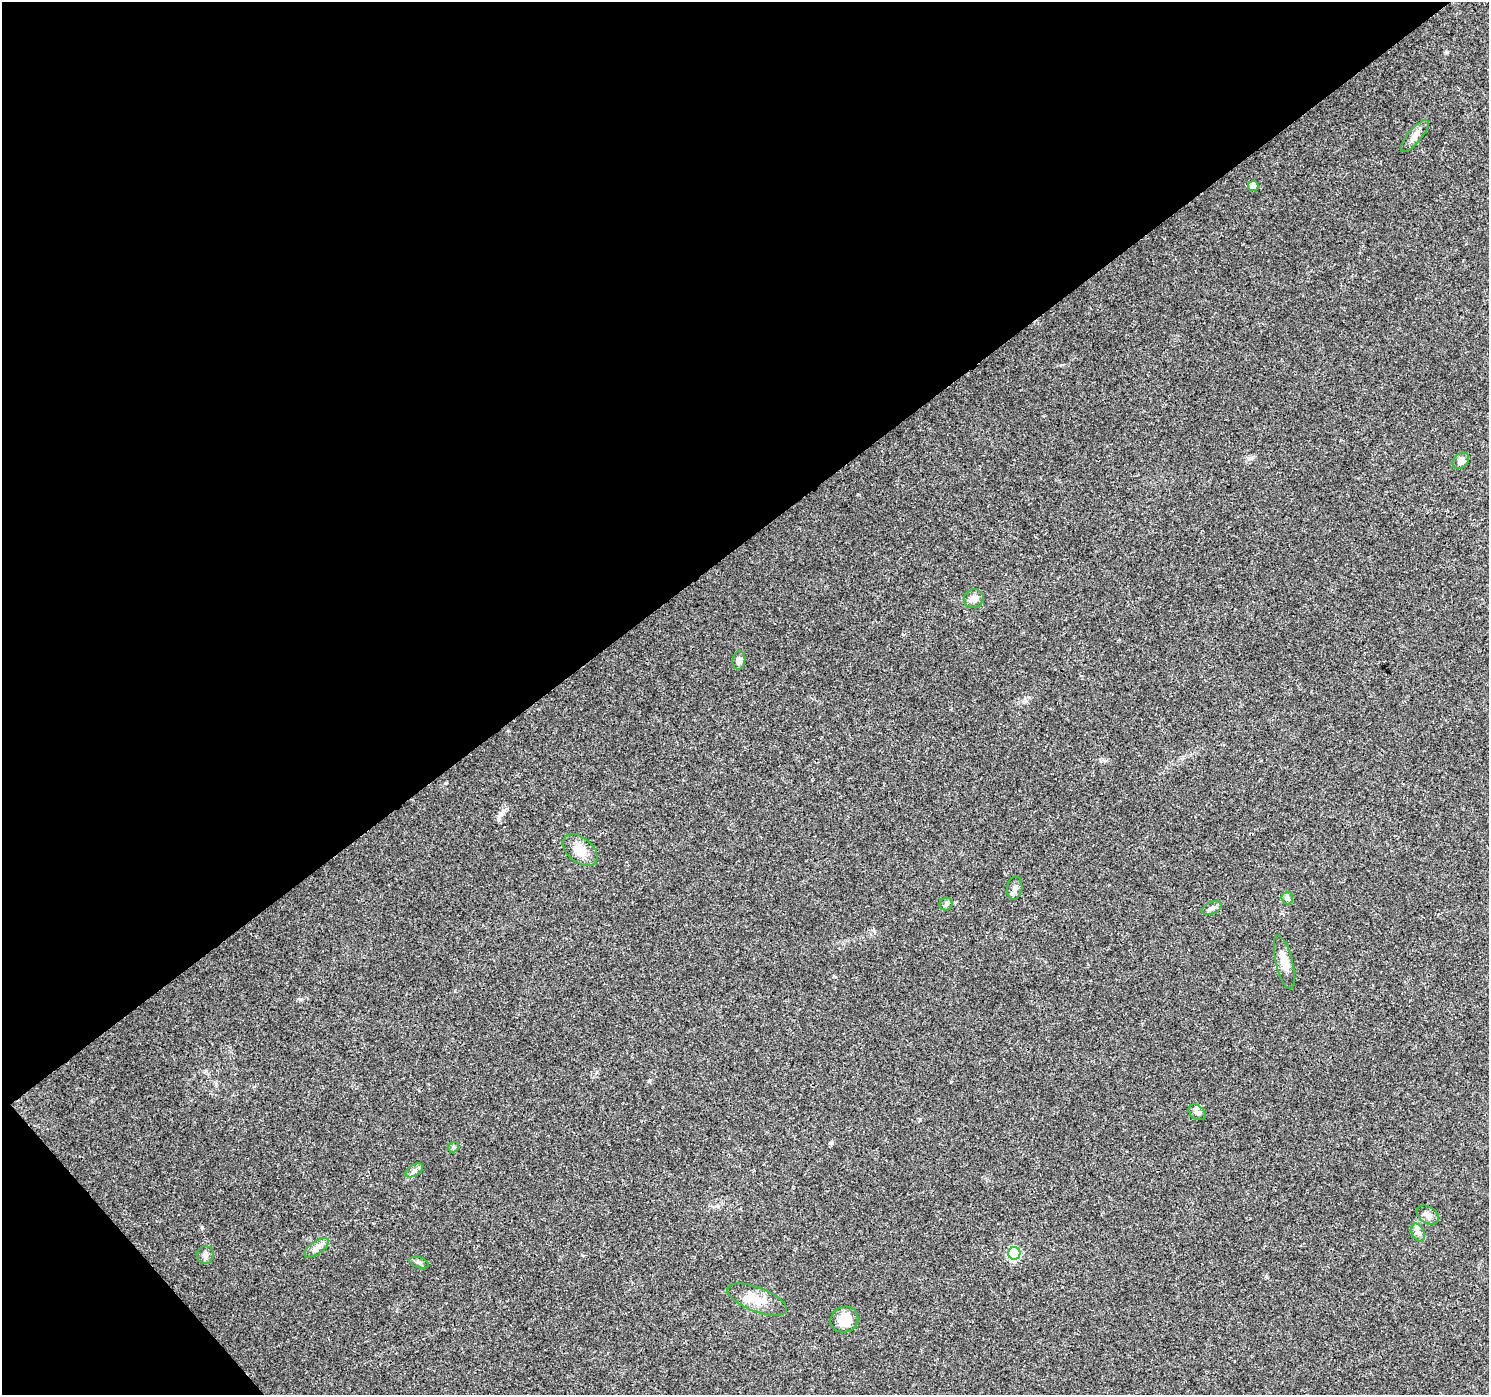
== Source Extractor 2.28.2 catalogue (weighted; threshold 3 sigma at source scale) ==
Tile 5 of 4 x 4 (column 1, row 2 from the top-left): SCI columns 53-1539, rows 3024-4416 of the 6045 x 5985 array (HDU 1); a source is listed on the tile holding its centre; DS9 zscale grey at full resolution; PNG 1491 x 1397 px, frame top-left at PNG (2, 2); each listed source drawn as its Kron ellipse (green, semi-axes under 4 px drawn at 4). Shown black and unused: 41% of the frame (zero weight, under 3 of 4 exposures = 5% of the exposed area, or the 3 px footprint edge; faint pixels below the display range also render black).
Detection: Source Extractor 2.28.2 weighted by HDU 2 'WHT'; one run over the whole footprint, this tile lists its part. Background 0.0257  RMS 0.003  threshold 0.0135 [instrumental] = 3 sigma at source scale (4.5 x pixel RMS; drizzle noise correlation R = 1.50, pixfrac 1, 0.0396/0.0396 arcsec/px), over >= 5 px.
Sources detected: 23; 1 inside a brighter listed object's ellipse — not listed separately; the other 22 listed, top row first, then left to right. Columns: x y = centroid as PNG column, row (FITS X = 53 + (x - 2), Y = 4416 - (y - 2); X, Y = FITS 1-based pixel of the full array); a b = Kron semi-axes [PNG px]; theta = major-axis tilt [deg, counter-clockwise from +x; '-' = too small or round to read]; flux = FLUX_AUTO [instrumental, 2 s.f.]
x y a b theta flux
1415 136 20 7 50 2
1253 186 5 5 - 3
1461 461 9 7 41 1.7
974 599 10 9 - 1.4
739 660 9 6 82 1.4
580 850 20 12 -40 3.9
1015 888 12 7 82 1.3
1287 898 6 6 - 0.63
946 904 6 6 - 0.6
1212 908 11 6 24 1.1
1284 962 27 8 -76 3.4
1197 1112 9 6 -39 1
453 1147 6 4 39 0.45
414 1170 10 5 32 0.93
1428 1215 12 8 -33 1.4
1418 1233 9 6 -63 1.2
317 1248 14 6 34 1.6
1014 1253 6 6 - 25
205 1255 9 8 - 1.1
419 1262 10 5 -18 0.7
757 1300 31 12 -21 5.7
844 1320 14 13 - 5.7
Unlisted compact peaks at least as high as the median listed source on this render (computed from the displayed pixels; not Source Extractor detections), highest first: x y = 202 1227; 499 819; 1249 458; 649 1081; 300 999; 1026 701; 830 1143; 1266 1276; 1447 53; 951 1082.